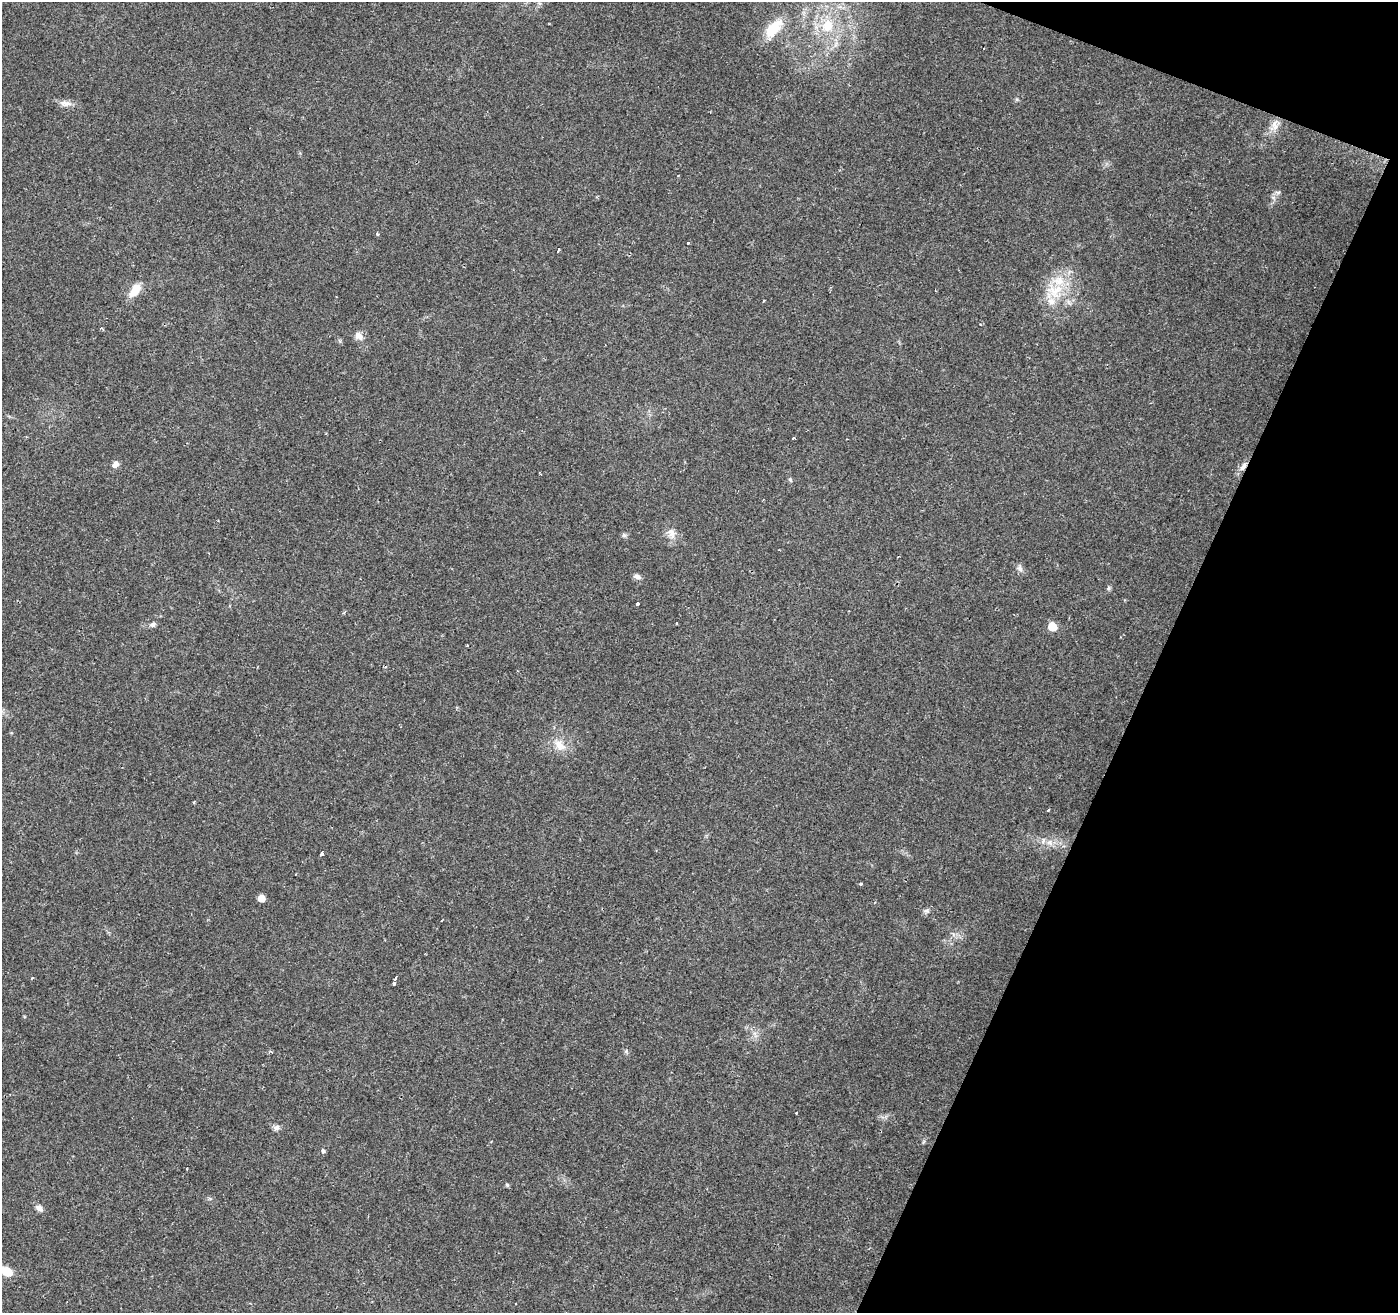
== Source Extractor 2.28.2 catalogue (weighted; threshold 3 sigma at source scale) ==
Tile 8 of 4 x 4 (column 4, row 2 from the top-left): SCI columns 4191-5586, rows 2825-4135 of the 5588 x 5714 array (HDU 1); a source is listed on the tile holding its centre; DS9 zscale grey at full resolution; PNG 1400 x 1315 px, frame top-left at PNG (2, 2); no overlay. Shown black and unused: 19% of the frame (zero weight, under 2 of 3 exposures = <1% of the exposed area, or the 3 px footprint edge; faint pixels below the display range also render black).
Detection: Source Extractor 2.28.2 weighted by HDU 2 'WHT'; one run over the whole footprint, this tile lists its part. Background 0.0359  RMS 0.0044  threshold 0.0198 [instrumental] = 3 sigma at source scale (4.5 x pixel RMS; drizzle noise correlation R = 1.50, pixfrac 1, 0.0396/0.0396 arcsec/px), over >= 5 px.
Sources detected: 45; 1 cosmic-ray / hot-pixel residue — not listed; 1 inside a brighter listed object's ellipse — not listed separately; the other 43 listed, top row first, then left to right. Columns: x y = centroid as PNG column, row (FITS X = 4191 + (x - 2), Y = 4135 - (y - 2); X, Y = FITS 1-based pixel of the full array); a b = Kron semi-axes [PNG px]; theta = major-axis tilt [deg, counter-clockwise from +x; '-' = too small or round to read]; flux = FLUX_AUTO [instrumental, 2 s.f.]
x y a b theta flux
827 26 19 15 71 11
773 28 27 13 47 11
66 103 16 8 -9 2.8
1275 125 17 9 -84 3.8
678 176 3 3 - 0.46
377 233 5 4 - 0.62
688 243 3 3 - 0.74
558 249 3 3 - 3.6
135 290 17 9 54 6.6
1055 290 27 22 8 16
359 336 11 9 -47 2.9
793 437 3 3 - 0.92
115 464 9 7 42 2
1243 467 12 7 55 2.5
790 480 6 5 - 0.68
671 533 18 9 -72 3.6
624 535 6 6 - 0.9
1020 568 10 7 -68 1.6
637 576 9 6 -21 1.6
1108 588 7 4 89 0.72
637 604 3 3 - 4.6
676 623 3 2 - 0.62
153 624 8 6 26 1.1
1052 627 7 7 - 6.6
467 645 3 3 - 0.34
560 745 20 11 -40 5.6
194 802 3 3 - 0.59
1048 810 3 3 - 2.1
1050 843 10 7 -23 2.6
322 853 4 3 - 3.1
861 883 3 3 - 3.6
261 898 6 6 - 4.2
927 911 8 6 -14 1.1
32 978 4 3 - 0.45
395 978 4 3 - 1.8
394 983 3 3 - 1.1
796 1112 3 3 - 1.2
276 1127 9 7 2 1.5
323 1151 6 4 -59 0.83
507 1185 6 5 - 0.58
39 1208 9 7 -36 2.1
7 1271 12 9 -32 6.4
516 1304 3 3 - 0.75
Overlapping masked pixels (flux is a lower limit): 1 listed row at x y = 1243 467
Unlisted compact peaks at least as high as the median listed source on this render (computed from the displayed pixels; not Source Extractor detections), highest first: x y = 1278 192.